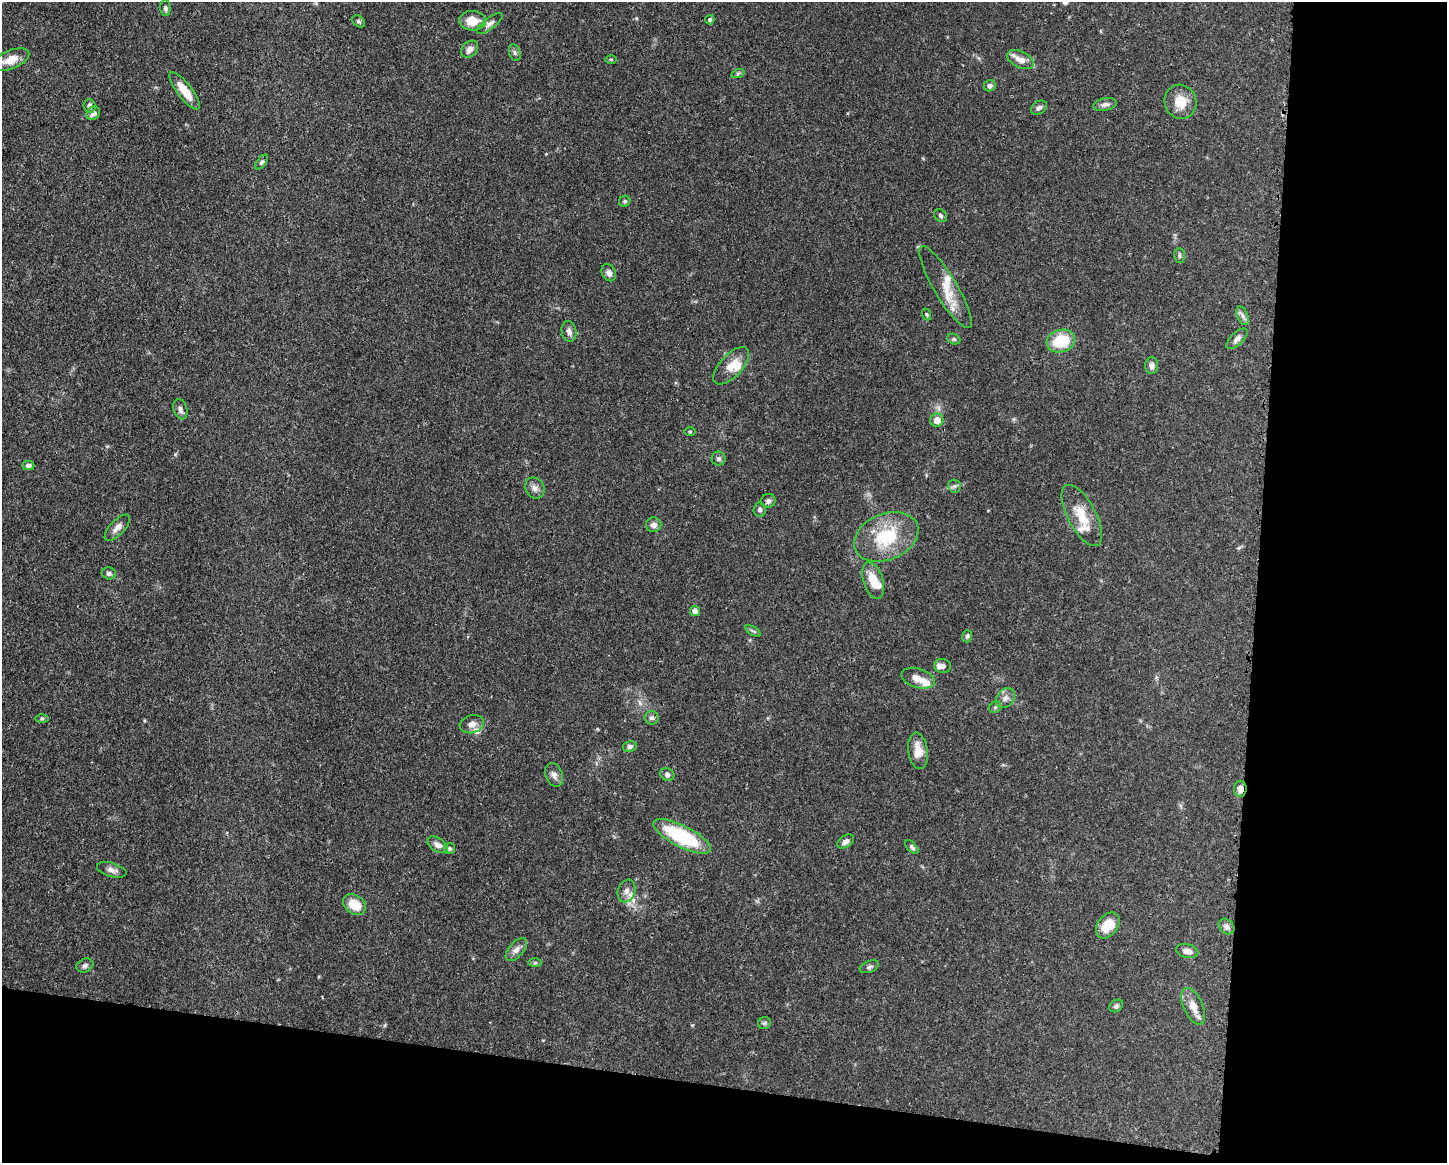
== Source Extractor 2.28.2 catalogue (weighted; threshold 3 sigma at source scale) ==
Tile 12 of 3 x 4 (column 3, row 4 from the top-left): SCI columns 3007-4451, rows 3-1163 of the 4681 x 4647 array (HDU 1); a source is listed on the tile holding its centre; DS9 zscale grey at full resolution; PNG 1449 x 1165 px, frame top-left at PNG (2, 2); each listed source drawn as its Kron ellipse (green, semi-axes under 4 px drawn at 4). Shown black and unused: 20% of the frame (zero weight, under 3 of 4 exposures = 1% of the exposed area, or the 3 px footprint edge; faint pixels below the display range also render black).
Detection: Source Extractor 2.28.2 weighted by HDU 2 'WHT'; one run over the whole footprint, this tile lists its part. Background 0.0544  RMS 0.0033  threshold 0.0148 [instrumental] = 3 sigma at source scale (4.5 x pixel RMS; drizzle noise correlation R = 1.50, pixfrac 1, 0.05/0.05 arcsec/px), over >= 5 px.
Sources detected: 90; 10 inside a brighter listed object's ellipse — not listed separately; the other 80 listed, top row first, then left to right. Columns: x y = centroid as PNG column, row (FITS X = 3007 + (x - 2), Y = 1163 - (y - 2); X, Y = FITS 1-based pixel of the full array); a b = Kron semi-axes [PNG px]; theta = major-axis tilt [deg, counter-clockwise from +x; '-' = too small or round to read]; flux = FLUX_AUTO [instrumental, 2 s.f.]
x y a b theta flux
165 8 8 5 -88 0.76
710 20 5 4 - 0.67
359 21 7 5 -41 0.66
472 21 13 9 -5 5.7
490 23 16 5 37 1.4
469 49 9 7 42 1.9
515 53 8 5 -73 0.77
611 59 6 4 0 0.33
11 60 20 9 21 4.3
1021 60 14 8 -26 3
738 73 7 4 19 0.49
990 86 6 5 - 1.1
185 91 23 7 -52 6.6
1180 102 17 16 - 5.6
1105 105 12 6 11 1.3
90 106 7 6 - 1.3
1039 108 8 6 34 0.98
93 113 7 6 - 1.6
262 162 8 4 52 0.67
625 201 6 5 - 0.53
940 215 7 5 -47 0.68
1179 256 7 5 -89 0.71
609 273 9 7 -64 1.4
945 287 47 11 -59 6.9
927 314 6 4 -70 0.41
1243 316 10 5 -67 1.1
569 331 10 7 -79 1.3
954 339 7 5 -21 0.53
1237 339 13 6 44 1.5
1061 341 14 11 16 12
731 366 23 11 46 4.8
1152 366 8 6 90 1.4
180 409 10 6 -71 1.3
937 420 6 6 - 3.1
690 432 6 4 1 0.4
719 458 7 7 - 0.77
28 465 6 4 0 1.1
954 486 6 6 - 0.74
535 488 11 9 -58 1.7
768 501 7 6 - 1
760 509 7 6 - 0.88
1082 516 34 14 -62 7.9
654 525 8 7 - 1.6
117 528 17 7 46 2.2
886 537 33 23 22 17
109 573 7 6 - 0.87
873 581 19 9 -73 5.3
695 611 5 5 - 1.9
753 631 8 3 -31 0.55
967 636 6 5 - 0.61
943 666 8 7 - 1.2
918 678 17 9 -16 3
1005 698 11 8 50 1.7
995 707 6 5 - 0.58
42 718 6 4 1 0.48
652 718 7 6 - 0.87
472 724 12 9 15 1.9
630 746 7 5 13 1
918 751 18 10 -82 4.3
667 774 7 6 - 0.91
554 775 12 8 -68 1.6
1240 789 8 6 84 2.3
682 836 32 10 -27 26
846 841 9 6 34 1.3
438 845 11 6 -31 1.7
912 847 8 4 -46 0.77
450 849 5 5 - 0.55
112 870 15 7 -15 1.8
626 891 11 8 69 1.9
354 904 12 9 -36 5.9
1108 925 14 10 52 6
1227 927 9 7 -45 1.2
516 950 14 7 49 1.8
1187 951 11 7 -14 2
535 963 7 4 0 0.49
85 965 9 6 24 0.96
869 967 10 5 21 0.88
1116 1006 7 5 35 0.76
1193 1006 20 9 -67 3.9
764 1023 6 6 - 0.6
Overlapping masked pixels (flux is a lower limit): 1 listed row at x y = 1240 789